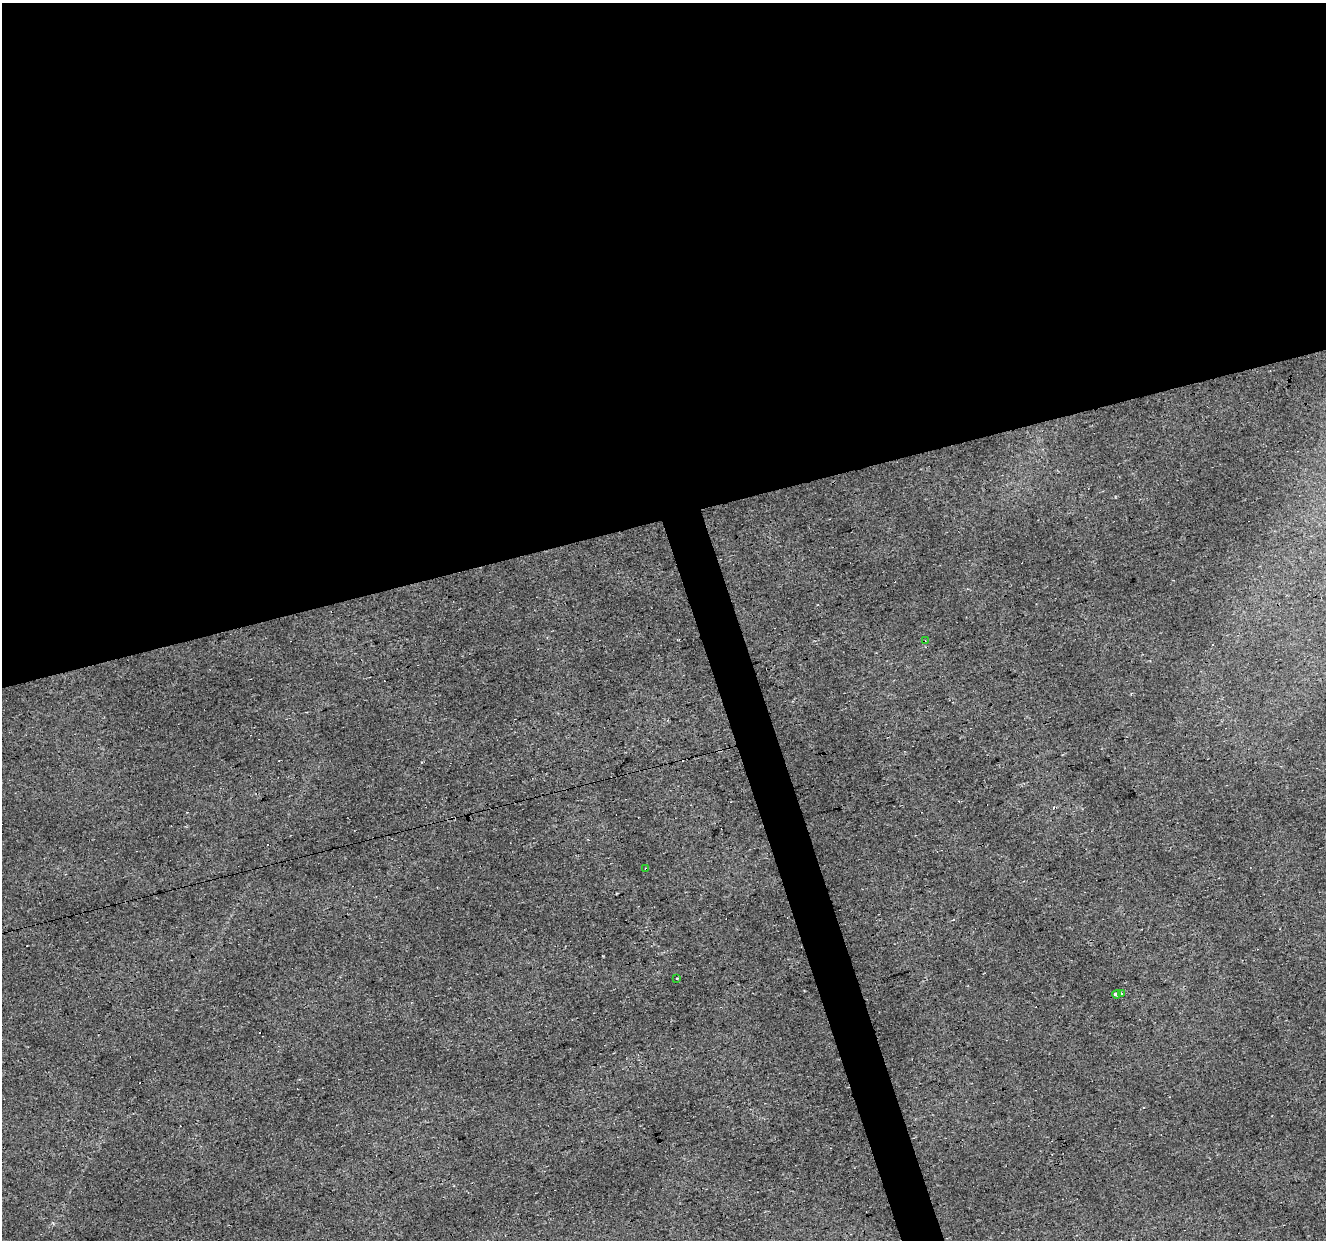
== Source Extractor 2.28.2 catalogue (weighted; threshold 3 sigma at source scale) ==
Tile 2 of 4 x 4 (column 2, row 1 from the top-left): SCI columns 1325-2648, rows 3769-5006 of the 5297 x 5113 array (HDU 1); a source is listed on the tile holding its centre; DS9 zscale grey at full resolution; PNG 1328 x 1242 px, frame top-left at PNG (2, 3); each listed source drawn as its Kron ellipse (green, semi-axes under 4 px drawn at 4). Shown black and unused: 44% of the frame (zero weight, under 2 of 3 exposures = <1% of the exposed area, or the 3 px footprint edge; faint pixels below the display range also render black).
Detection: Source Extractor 2.28.2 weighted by HDU 2 'WHT'; one run over the whole footprint, this tile lists its part. Background 0.0371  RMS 0.0065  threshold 0.0291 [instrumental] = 3 sigma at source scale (4.5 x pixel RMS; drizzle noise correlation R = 1.50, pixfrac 1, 0.0396/0.0396 arcsec/px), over >= 5 px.
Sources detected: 8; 3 cosmic-ray / hot-pixel residue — neither listed nor drawn; the other 5 listed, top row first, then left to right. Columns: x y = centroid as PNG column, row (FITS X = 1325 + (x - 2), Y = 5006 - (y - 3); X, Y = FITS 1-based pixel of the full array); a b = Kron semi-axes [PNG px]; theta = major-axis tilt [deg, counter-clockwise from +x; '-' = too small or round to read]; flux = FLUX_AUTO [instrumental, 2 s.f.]
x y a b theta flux
925 641 3 3 - 0.53
646 869 3 3 - 2.7
677 978 3 2 - 1.1
1116 994 4 3 - 6.1
1121 994 3 2 - 1.1
Overlapping masked pixels (flux is a lower limit): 1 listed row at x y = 646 869